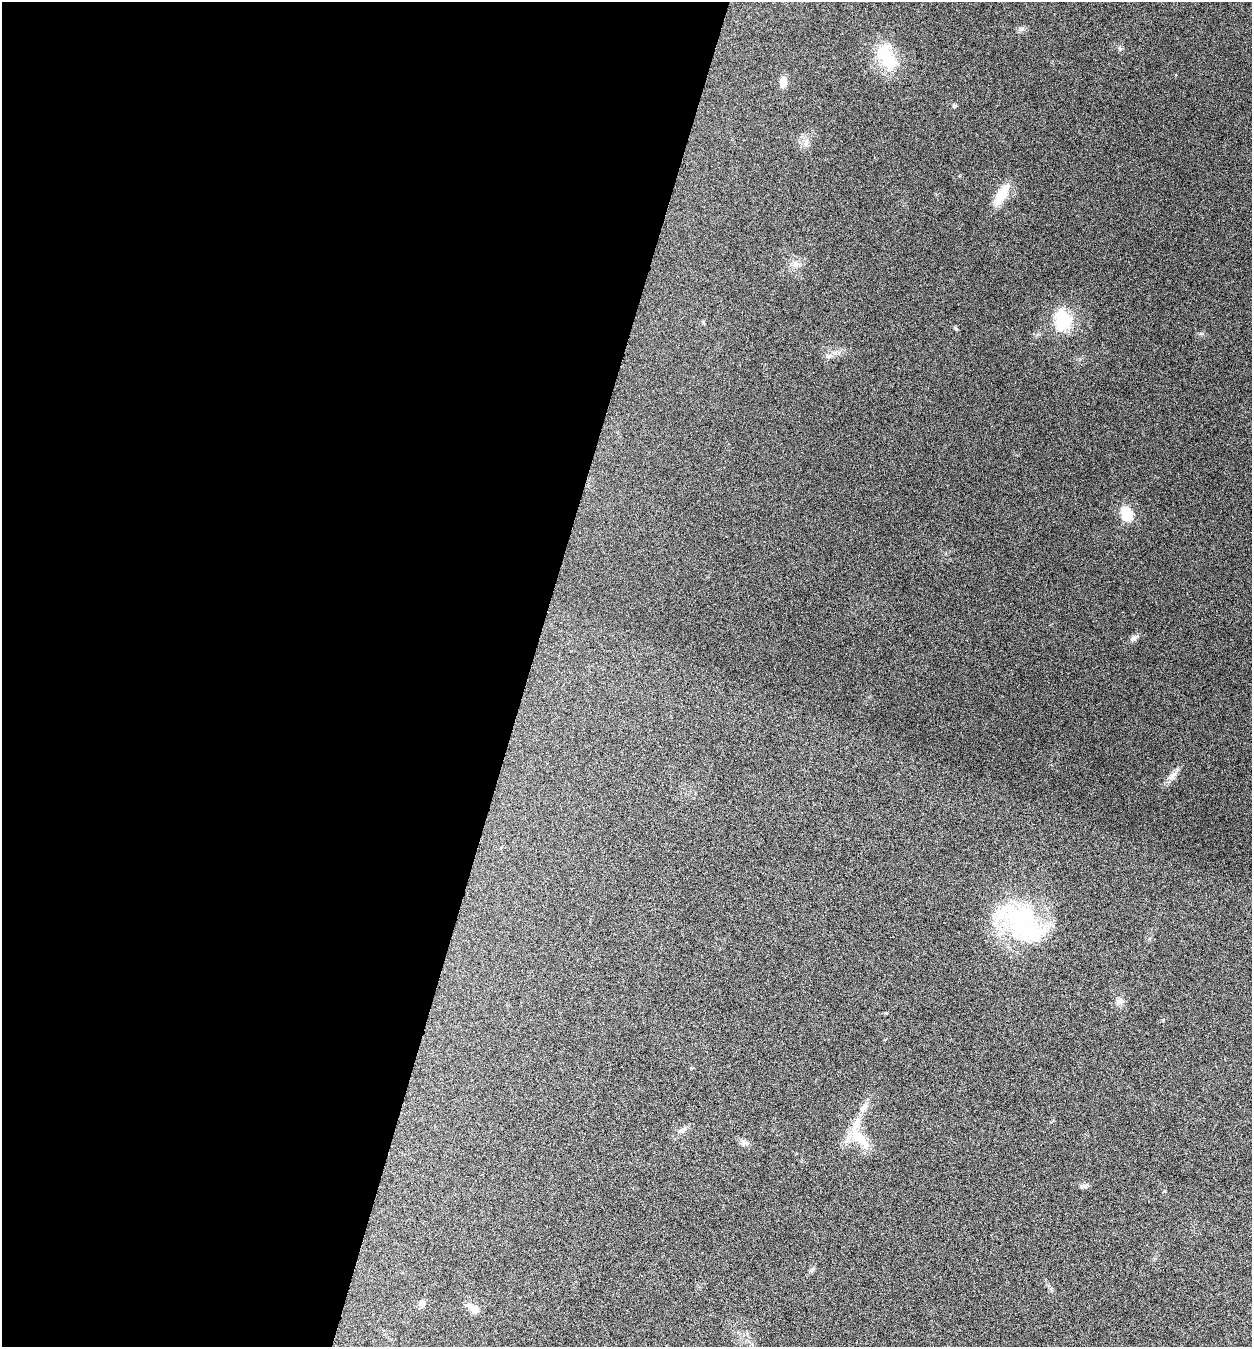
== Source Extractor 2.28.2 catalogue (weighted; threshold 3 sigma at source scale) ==
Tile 5 of 4 x 4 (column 1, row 2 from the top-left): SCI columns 268-1517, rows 2693-4037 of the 5409 x 5398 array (HDU 1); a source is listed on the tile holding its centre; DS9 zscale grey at full resolution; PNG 1254 x 1349 px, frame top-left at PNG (2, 2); no overlay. Shown black and unused: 42% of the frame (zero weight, under 5 of 9 exposures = <1% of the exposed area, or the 3 px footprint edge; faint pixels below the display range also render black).
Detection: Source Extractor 2.28.2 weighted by HDU 2 'WHT'; one run over the whole footprint, this tile lists its part. Background 0.136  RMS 0.0052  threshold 0.0214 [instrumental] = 3 sigma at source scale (4.09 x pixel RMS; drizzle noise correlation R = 1.36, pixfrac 0.8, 0.05/0.05 arcsec/px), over >= 5 px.
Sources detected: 23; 2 inside a brighter listed object's ellipse — not listed separately; the other 21 listed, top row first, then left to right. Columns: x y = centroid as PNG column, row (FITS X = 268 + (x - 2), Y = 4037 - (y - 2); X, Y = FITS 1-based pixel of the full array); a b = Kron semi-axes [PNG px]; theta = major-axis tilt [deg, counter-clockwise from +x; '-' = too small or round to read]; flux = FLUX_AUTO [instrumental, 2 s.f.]
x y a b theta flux
1021 29 7 4 19 0.99
887 57 35 18 -64 20
783 82 12 7 82 4.2
954 106 6 5 - 0.68
806 143 11 3 79 1.3
1002 195 32 11 60 9.3
796 264 10 9 - 2.9
1063 320 20 15 89 23
829 356 10 6 30 1.9
1126 514 12 9 -67 14
1134 638 12 7 30 1.7
1172 776 16 8 53 3.4
1023 924 59 39 -43 62
1120 1001 10 9 - 2.4
683 1130 12 6 31 1.9
859 1135 45 17 -68 15
744 1142 13 7 -27 1.9
1084 1186 12 5 4 1.5
812 1270 7 4 71 0.85
422 1303 10 7 54 1.8
474 1309 13 7 -32 4.9
Unlisted compact peaks at least as high as the median listed source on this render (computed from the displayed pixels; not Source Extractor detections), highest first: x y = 1120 49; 1201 333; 1164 1191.